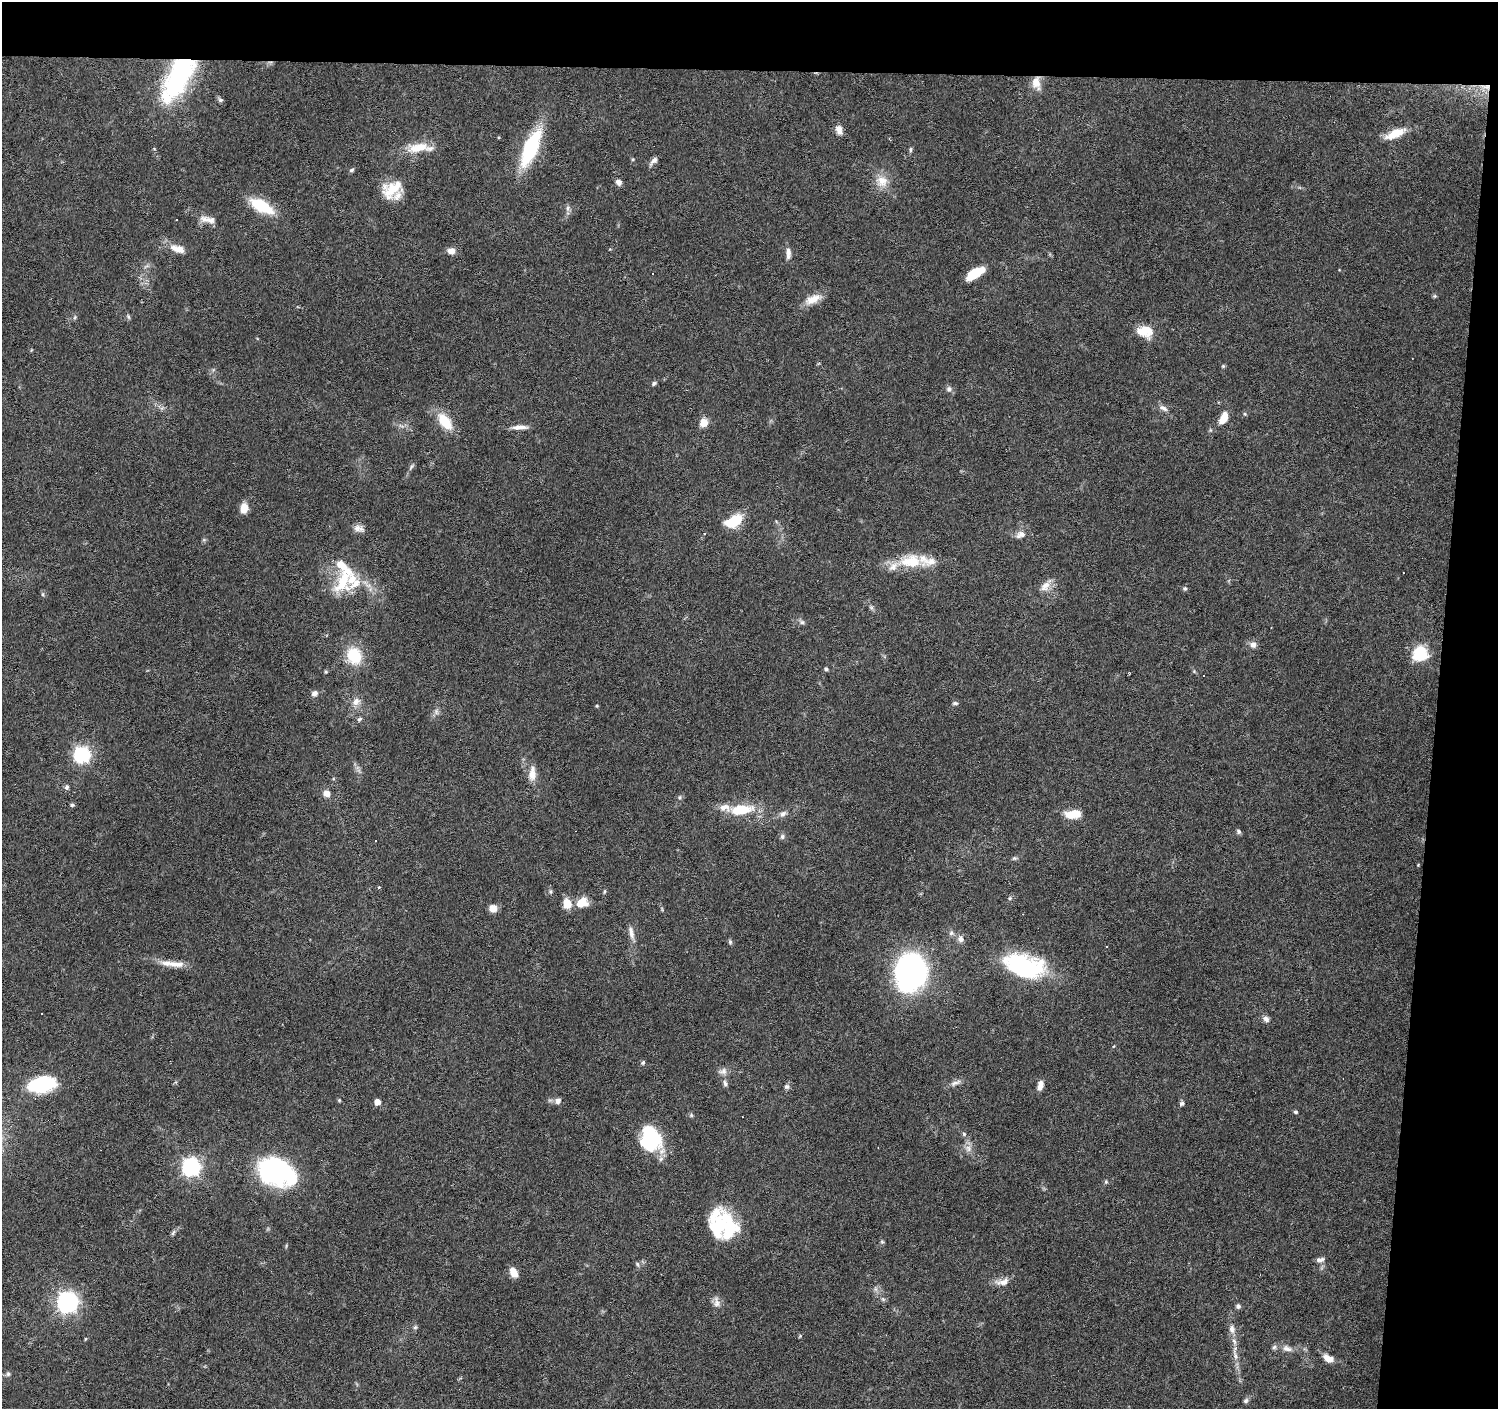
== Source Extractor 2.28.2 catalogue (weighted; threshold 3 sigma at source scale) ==
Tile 3 of 3 x 3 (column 3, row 1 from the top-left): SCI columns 2993-4488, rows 3043-4449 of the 4493 x 4730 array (HDU 1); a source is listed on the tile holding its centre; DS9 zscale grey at full resolution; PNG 1500 x 1411 px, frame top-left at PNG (2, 2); no overlay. Shown black and unused: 9% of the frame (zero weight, under 3 of 6 exposures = <1% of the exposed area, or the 3 px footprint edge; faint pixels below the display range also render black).
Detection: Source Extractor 2.28.2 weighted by HDU 2 'WHT'; one run over the whole footprint, this tile lists its part. Background 0.0874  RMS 0.0044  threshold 0.0182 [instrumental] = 3 sigma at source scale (4.09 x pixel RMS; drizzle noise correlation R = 1.36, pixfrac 0.8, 0.0396/0.0396 arcsec/px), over >= 5 px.
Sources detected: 153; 1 too faint to see at this stretch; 2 inside a brighter object's white glare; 7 cosmic-ray / hot-pixel residue — not listed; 11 inside a brighter listed object's ellipse — not listed separately; the other 132 listed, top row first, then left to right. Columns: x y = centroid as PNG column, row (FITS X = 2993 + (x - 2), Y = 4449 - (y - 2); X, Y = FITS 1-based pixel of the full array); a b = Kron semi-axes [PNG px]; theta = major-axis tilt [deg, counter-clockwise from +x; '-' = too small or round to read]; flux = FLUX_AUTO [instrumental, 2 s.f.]
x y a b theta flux
179 76 56 27 60 57
1036 83 18 11 -84 5
1485 87 17 6 -10 3
220 100 8 6 -44 0.99
839 130 13 8 -74 2.8
1395 133 26 9 23 8.3
419 147 30 12 11 10
531 147 38 13 67 38
911 149 7 4 84 0.78
633 159 5 4 - 0.48
653 161 13 5 47 2
352 170 7 5 39 0.82
882 181 18 16 -30 6.6
618 182 7 6 - 2.1
391 189 25 17 30 13
262 206 24 11 -29 18
568 208 9 6 74 1.4
207 219 24 9 -12 3.9
176 220 2 2 - 0.35
178 249 19 8 -19 5.5
451 251 9 7 -4 3
788 253 16 6 -89 2.4
975 273 21 9 32 9.2
1434 296 6 4 45 0.61
813 299 24 10 26 5.7
75 317 6 4 48 0.67
128 317 6 4 -87 0.7
1145 331 18 13 -10 8.8
1223 366 5 5 - 0.57
213 370 6 4 19 0.65
654 383 7 5 32 0.84
949 389 8 7 - 1.5
162 408 8 4 44 0.93
1163 408 13 7 -20 2
1245 414 5 5 - 0.63
1223 418 14 7 64 6.4
445 421 22 12 -52 11
704 423 7 6 - 6.2
519 427 22 6 2 3.2
411 467 11 4 50 0.97
244 508 9 7 79 6
734 521 17 9 28 16
359 528 14 9 -18 2.6
1020 534 15 9 19 3
911 561 35 19 1 14
343 581 32 19 65 18
1046 585 21 10 52 4.3
1185 588 7 6 - 0.84
43 594 7 4 -82 0.69
871 608 7 6 - 0.96
802 622 10 5 -24 1.2
1253 644 9 8 - 2.2
1420 654 19 18 - 11
354 656 20 15 -68 15
826 669 5 5 - 0.71
1194 671 5 5 - 0.52
326 672 5 4 - 0.55
1204 676 3 3 - 1.8
314 693 7 7 - 1.8
356 701 12 10 34 3.2
955 703 8 5 0 0.85
597 706 4 4 - 0.47
436 711 9 6 -84 1.4
359 719 7 5 43 0.92
82 755 7 7 - 110
532 775 15 11 86 4.5
67 787 7 6 - 1
327 793 9 7 -25 2.9
679 797 7 6 - 0.91
72 805 6 5 - 0.71
741 810 26 11 7 15
783 814 11 7 32 1.9
1073 814 16 8 5 9.3
1238 832 7 6 - 0.92
782 836 7 6 - 1.1
1014 858 7 5 1 0.77
1418 865 3 3 - 0.31
379 887 5 3 - 0.4
604 891 7 3 81 0.56
1010 898 5 5 - 0.64
567 903 14 10 -75 4.9
582 903 12 9 28 8.3
493 908 10 9 - 3.1
662 909 6 4 -72 0.53
631 933 20 6 -77 3
951 933 8 7 - 1.3
960 939 10 8 -83 2
730 942 7 5 -80 0.76
176 964 30 8 -6 6
1024 966 43 23 -15 50
911 974 31 25 -54 110
1266 1019 9 7 -38 1.8
643 1063 6 5 - 0.78
723 1071 13 8 18 2.3
725 1083 9 6 -72 1.3
955 1083 15 6 22 2.2
42 1085 30 17 10 29
1040 1085 10 6 75 3
787 1086 8 7 - 1.3
339 1100 5 4 - 0.5
558 1101 7 7 - 2.1
377 1102 5 5 - 4.1
1182 1103 6 6 - 1.1
1296 1112 5 5 - 0.74
691 1115 5 5 - 0.66
964 1134 5 5 - 0.74
650 1139 26 21 -72 33
968 1148 11 10 - 2.7
191 1167 7 7 - 160
276 1172 39 26 -20 65
1106 1182 6 5 - 0.67
724 1222 38 20 63 19
173 1233 7 4 46 0.88
882 1242 5 5 - 0.59
1320 1260 11 6 8 1.6
637 1264 7 5 -61 0.83
513 1272 11 7 -63 4.4
1002 1282 20 8 7 4
876 1289 7 4 -89 1
883 1299 6 5 - 0.83
67 1302 8 8 - 210
717 1302 17 8 -78 2.7
1238 1306 5 5 - 1.4
415 1327 6 6 - 0.88
1232 1329 12 8 -83 2.6
800 1336 5 4 - 0.49
85 1339 5 3 - 0.4
1287 1348 16 8 -16 3.3
1235 1356 19 6 -78 3.3
1328 1358 13 7 -32 4.3
8 1374 7 6 - 0.99
1246 1401 7 6 - 1.1
Overlapping masked pixels (flux is a lower limit): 3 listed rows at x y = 179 76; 1036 83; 1485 87